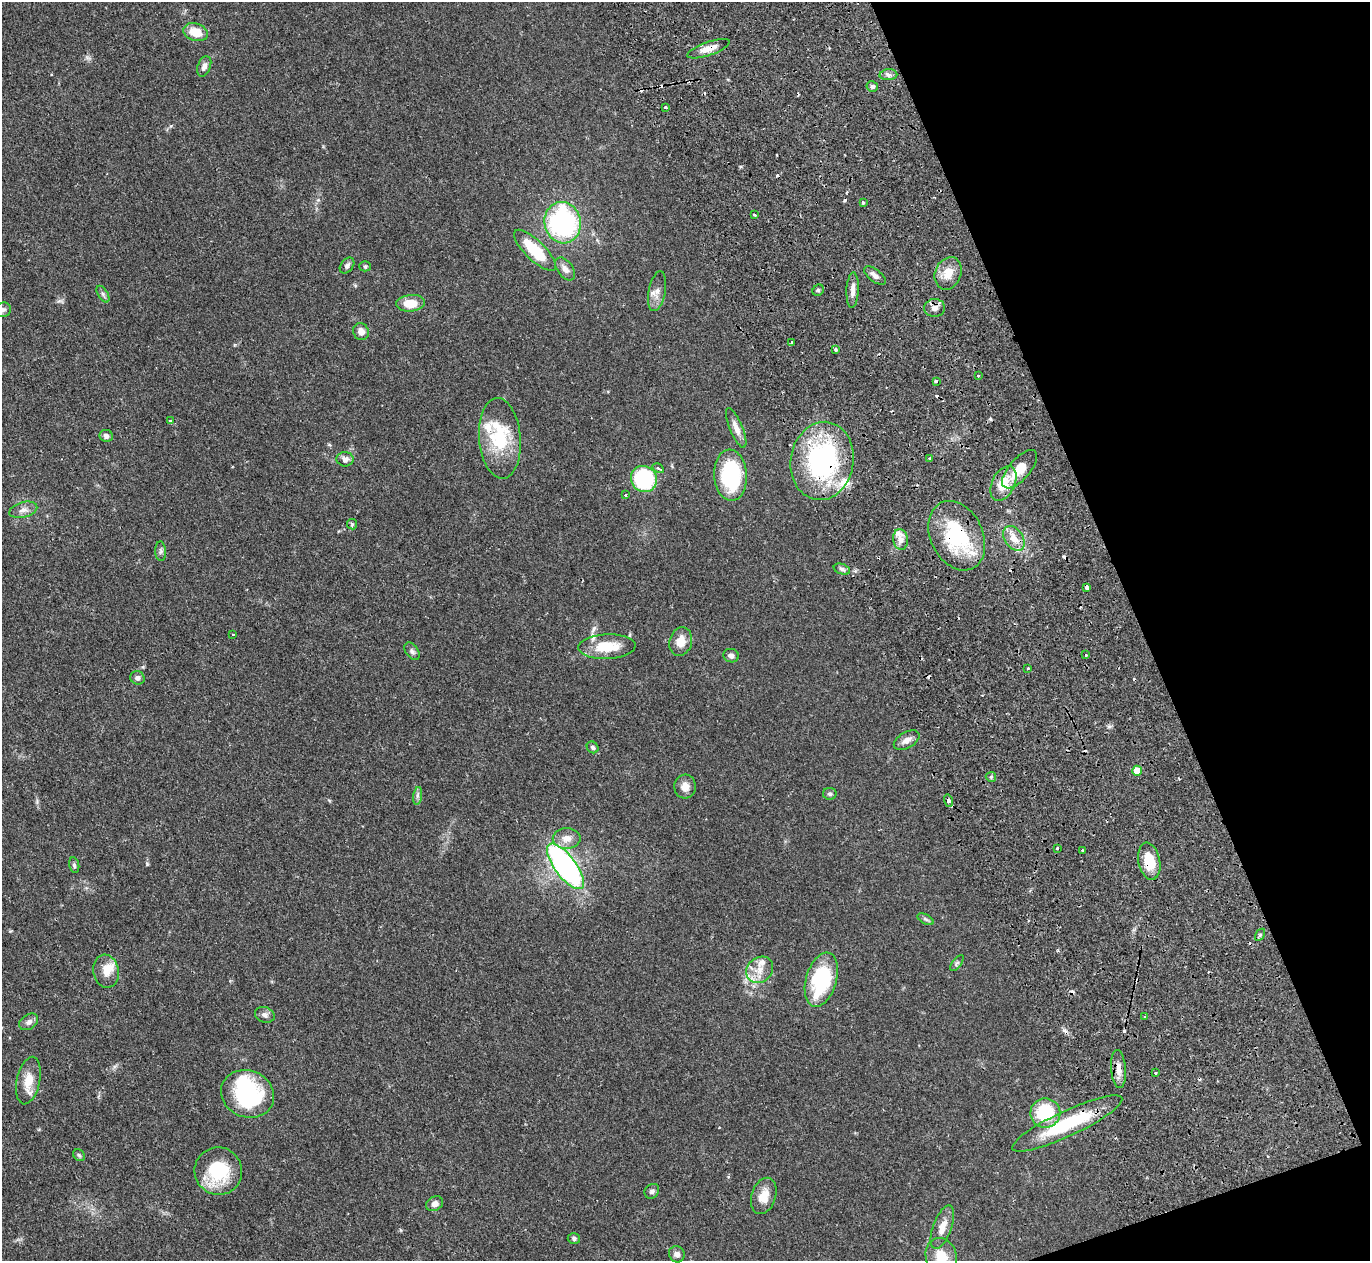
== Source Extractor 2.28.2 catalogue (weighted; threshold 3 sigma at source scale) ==
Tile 12 of 4 x 4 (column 4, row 3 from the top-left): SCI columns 4438-5805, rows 1735-2993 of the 6129 x 6111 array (HDU 1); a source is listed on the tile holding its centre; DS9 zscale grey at full resolution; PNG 1372 x 1263 px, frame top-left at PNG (2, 2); each listed source drawn as its Kron ellipse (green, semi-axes under 4 px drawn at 4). Shown black and unused: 18% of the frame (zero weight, under 2 of 3 exposures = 11% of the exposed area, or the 3 px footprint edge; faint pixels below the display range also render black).
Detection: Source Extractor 2.28.2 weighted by HDU 2 'WHT'; one run over the whole footprint, this tile lists its part. Background 0.0542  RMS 0.0046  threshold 0.0205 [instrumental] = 3 sigma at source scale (4.5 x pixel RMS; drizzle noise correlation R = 1.50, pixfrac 1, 0.05/0.05 arcsec/px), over >= 5 px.
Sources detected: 121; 2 inside a brighter object's white glare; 18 cosmic-ray / hot-pixel residue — neither listed nor drawn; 7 inside a brighter listed object's ellipse — not listed separately; the other 94 listed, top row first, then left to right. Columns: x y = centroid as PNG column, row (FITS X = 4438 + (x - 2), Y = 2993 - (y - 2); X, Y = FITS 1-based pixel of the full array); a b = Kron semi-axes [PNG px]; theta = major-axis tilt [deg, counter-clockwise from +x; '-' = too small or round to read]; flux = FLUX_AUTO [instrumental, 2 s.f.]
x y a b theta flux
196 32 12 8 -17 7.9
709 49 22 6 19 4.6
204 66 10 6 69 1.8
888 75 9 5 4 1.5
872 86 6 5 - 1.1
665 107 3 2 - 0.6
863 203 4 3 - 1.7
754 215 3 2 - 0.54
563 223 21 18 -79 68
535 250 28 9 -44 17
347 266 9 6 51 1.3
365 266 5 5 - 0.59
565 269 13 7 -53 2.8
948 273 17 13 68 6.5
875 276 13 6 -36 2.1
818 290 6 5 - 0.76
853 290 18 6 87 3
657 291 20 8 79 3.6
103 294 9 5 -58 1.1
411 303 14 8 5 8.1
935 308 10 9 - 2.6
3 310 8 7 - 1.3
361 332 9 7 -64 2.8
791 342 3 3 - 1.2
836 350 3 3 - 1.5
978 375 3 3 - 0.77
936 381 3 3 - 0.81
170 421 3 3 - 2.1
736 428 21 6 -67 3.6
106 436 6 6 - 1.9
500 438 40 21 -85 24
345 459 8 7 - 2.6
930 459 3 3 - 1.4
822 461 39 31 81 76
658 468 6 4 -30 0.82
1020 469 24 10 49 8.9
731 475 25 16 -86 39
644 479 13 12 - 36
1003 483 19 11 64 9
625 495 3 2 - 0.54
23 510 14 7 15 2.6
352 524 5 5 - 0.61
957 536 36 26 -64 36
1014 538 14 9 -57 5.4
900 539 10 7 -82 2.8
161 551 10 5 -86 1.1
842 569 8 5 -20 1.1
1087 587 4 3 - 3.8
233 634 3 2 - 0.4
681 642 14 11 73 5.4
607 647 29 12 3 12
412 651 10 6 -55 1.2
1086 655 3 2 - 0.59
731 656 8 6 -19 1.7
1028 668 3 3 - 0.77
137 678 7 6 - 1.4
907 740 14 8 30 2.8
593 747 6 5 - 0.93
1137 771 5 5 - 7.6
991 777 5 5 - 0.67
685 786 12 11 - 3.6
830 794 7 6 - 1
418 796 9 4 81 1.2
948 801 6 4 -74 2.9
567 838 14 10 1 4.1
1057 848 3 3 - 1.7
1082 850 3 2 - 0.4
1149 861 19 11 -79 11
74 865 8 5 -79 0.9
565 866 27 10 -53 120
925 919 9 4 -28 0.94
1260 935 7 4 56 0.64
957 963 9 4 52 0.86
760 970 14 12 42 5.4
106 971 17 12 -80 5.6
821 980 28 15 73 33
265 1015 10 7 -19 1.8
1145 1016 3 3 - 0.49
29 1022 10 7 34 1.9
1118 1069 19 7 -85 3.8
1156 1073 3 2 - 0.64
28 1081 24 11 78 7.5
248 1094 27 23 -23 43
1045 1113 15 14 - 24
1067 1124 60 12 25 30
79 1155 6 5 - 0.71
218 1171 24 23 - 24
652 1191 8 6 44 1.2
764 1196 19 12 72 6.2
434 1204 9 7 26 2.4
942 1227 23 9 70 4.9
574 1238 6 5 - 0.96
677 1254 8 7 - 2
941 1257 19 15 -72 8.9
Overlapping masked pixels (flux is a lower limit): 7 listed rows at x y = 709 49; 822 461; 957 536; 1087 587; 948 801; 1149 861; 1067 1124
Isophote crosses this tile's border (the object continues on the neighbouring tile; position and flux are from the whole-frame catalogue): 2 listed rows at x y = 3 310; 941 1257
Unlisted compact peaks at least as high as the median listed source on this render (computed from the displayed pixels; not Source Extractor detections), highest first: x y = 147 864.